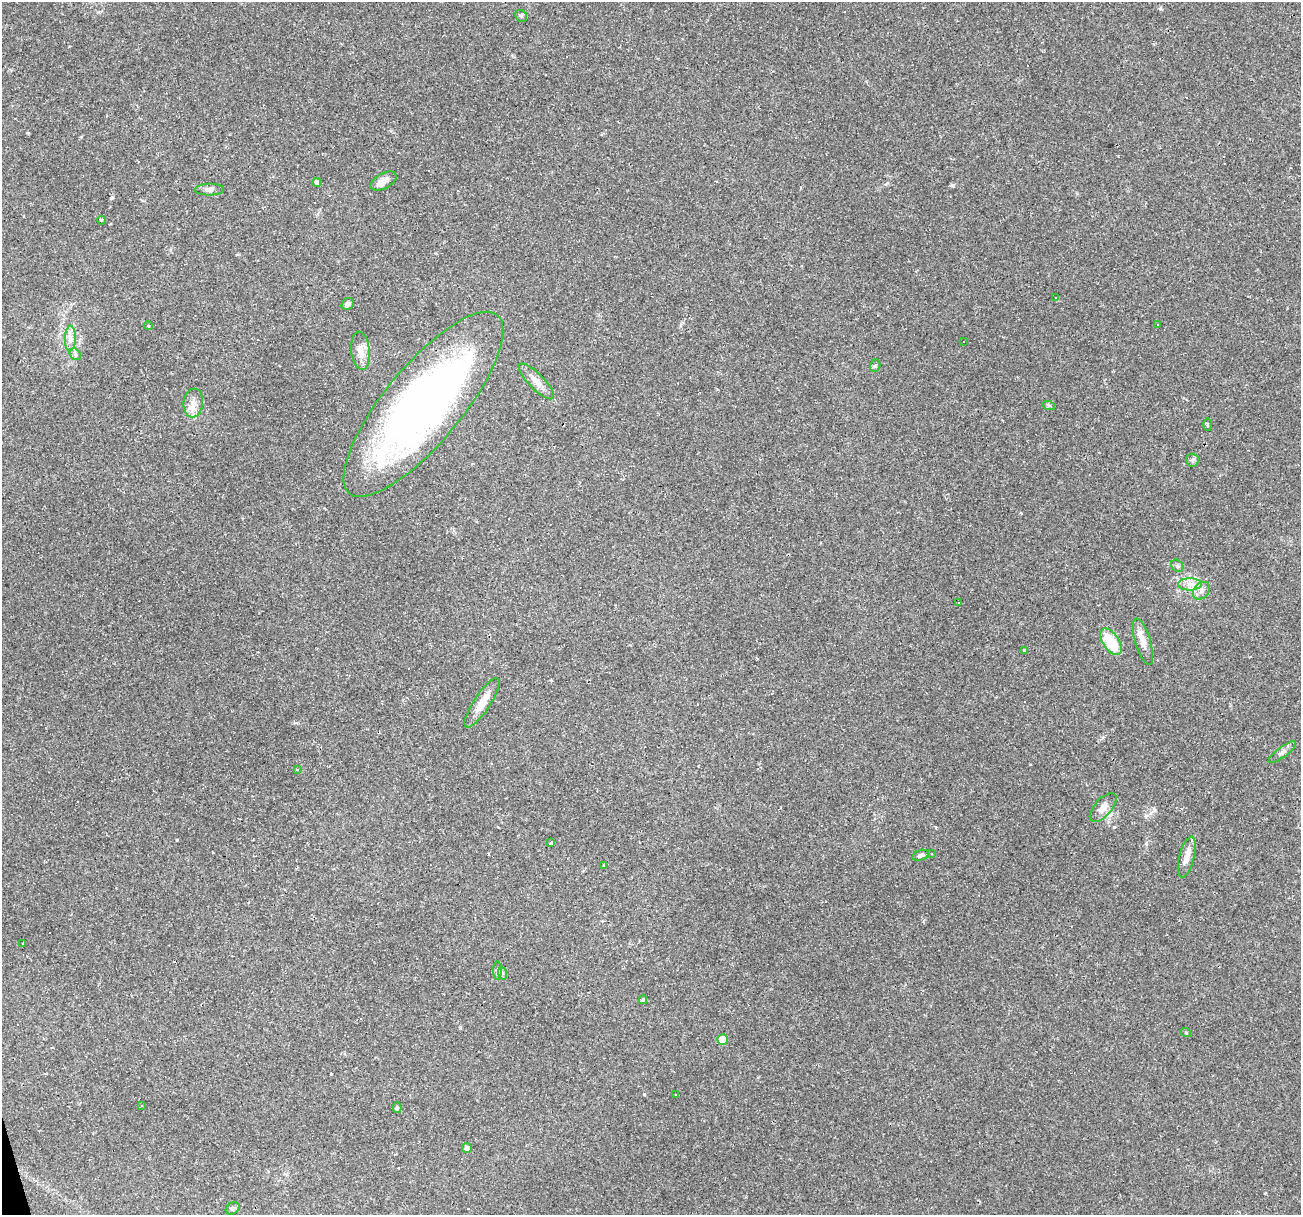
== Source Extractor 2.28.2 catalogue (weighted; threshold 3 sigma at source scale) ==
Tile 7 of 4 x 4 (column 3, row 2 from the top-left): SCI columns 2598-3896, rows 2475-3687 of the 5194 x 4998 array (HDU 1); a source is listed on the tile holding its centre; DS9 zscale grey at full resolution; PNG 1303 x 1217 px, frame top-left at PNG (2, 2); each listed source drawn as its Kron ellipse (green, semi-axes under 4 px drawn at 4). Shown black and unused: <1% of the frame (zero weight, under 2 of 3 exposures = <1% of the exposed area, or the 3 px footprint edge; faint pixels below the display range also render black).
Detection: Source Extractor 2.28.2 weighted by HDU 2 'WHT'; one run over the whole footprint, this tile lists its part. Background 0.0476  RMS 0.0041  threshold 0.0186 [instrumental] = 3 sigma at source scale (4.5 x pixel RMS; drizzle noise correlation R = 1.50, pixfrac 1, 0.0396/0.0396 arcsec/px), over >= 5 px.
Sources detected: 74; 27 cosmic-ray / hot-pixel residue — neither listed nor drawn; the other 47 listed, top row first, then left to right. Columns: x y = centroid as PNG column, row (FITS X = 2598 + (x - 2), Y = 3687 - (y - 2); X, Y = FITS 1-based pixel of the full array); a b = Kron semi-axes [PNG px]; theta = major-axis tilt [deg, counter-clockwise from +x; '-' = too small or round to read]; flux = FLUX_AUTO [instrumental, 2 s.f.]
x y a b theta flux
521 16 6 5 - 0.73
383 181 14 7 29 3.2
317 182 4 4 - 2.4
209 190 14 6 2 1.5
101 220 4 3 - 0.84
1056 297 3 2 - 0.37
348 304 6 5 - 1.1
1158 325 3 2 - 0.41
148 326 4 4 - 0.57
70 338 12 5 88 2.1
963 341 3 2 - 0.5
360 351 19 9 -84 3.9
75 354 6 5 - 0.96
875 366 6 5 - 0.65
536 381 24 7 -45 3.7
193 403 14 10 83 3.4
423 404 116 38 50 220
1049 406 6 4 -18 0.56
1208 424 6 3 -89 0.58
1192 460 6 6 - 0.89
1177 566 7 5 -45 0.78
1190 584 12 6 0 2.6
1201 591 10 7 46 2
959 602 3 2 - 0.31
1111 642 15 8 -56 13
1143 642 24 7 -73 3.7
1024 650 3 3 - 2.5
482 703 29 8 57 5.6
1282 752 16 5 37 1.6
297 770 3 2 - 0.29
1103 807 18 8 48 3.2
550 843 3 3 - 5.8
931 854 4 3 - 0.43
920 855 8 5 17 1
1187 857 21 7 76 3.4
604 865 3 2 - 0.49
23 944 3 3 - 2.3
498 970 9 4 -90 0.9
502 973 6 4 -71 0.71
643 1000 4 3 - 0.98
1186 1033 5 3 - 0.34
723 1040 5 5 - 8
676 1094 3 2 - 0.41
141 1106 3 2 - 0.31
397 1108 5 4 - 0.7
467 1148 5 4 - 1.1
233 1208 7 5 31 1.1
Unlisted compact peaks at least as high as the median listed source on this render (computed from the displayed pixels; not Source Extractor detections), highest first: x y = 644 1094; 111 198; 177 840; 1154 809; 952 185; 1146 844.